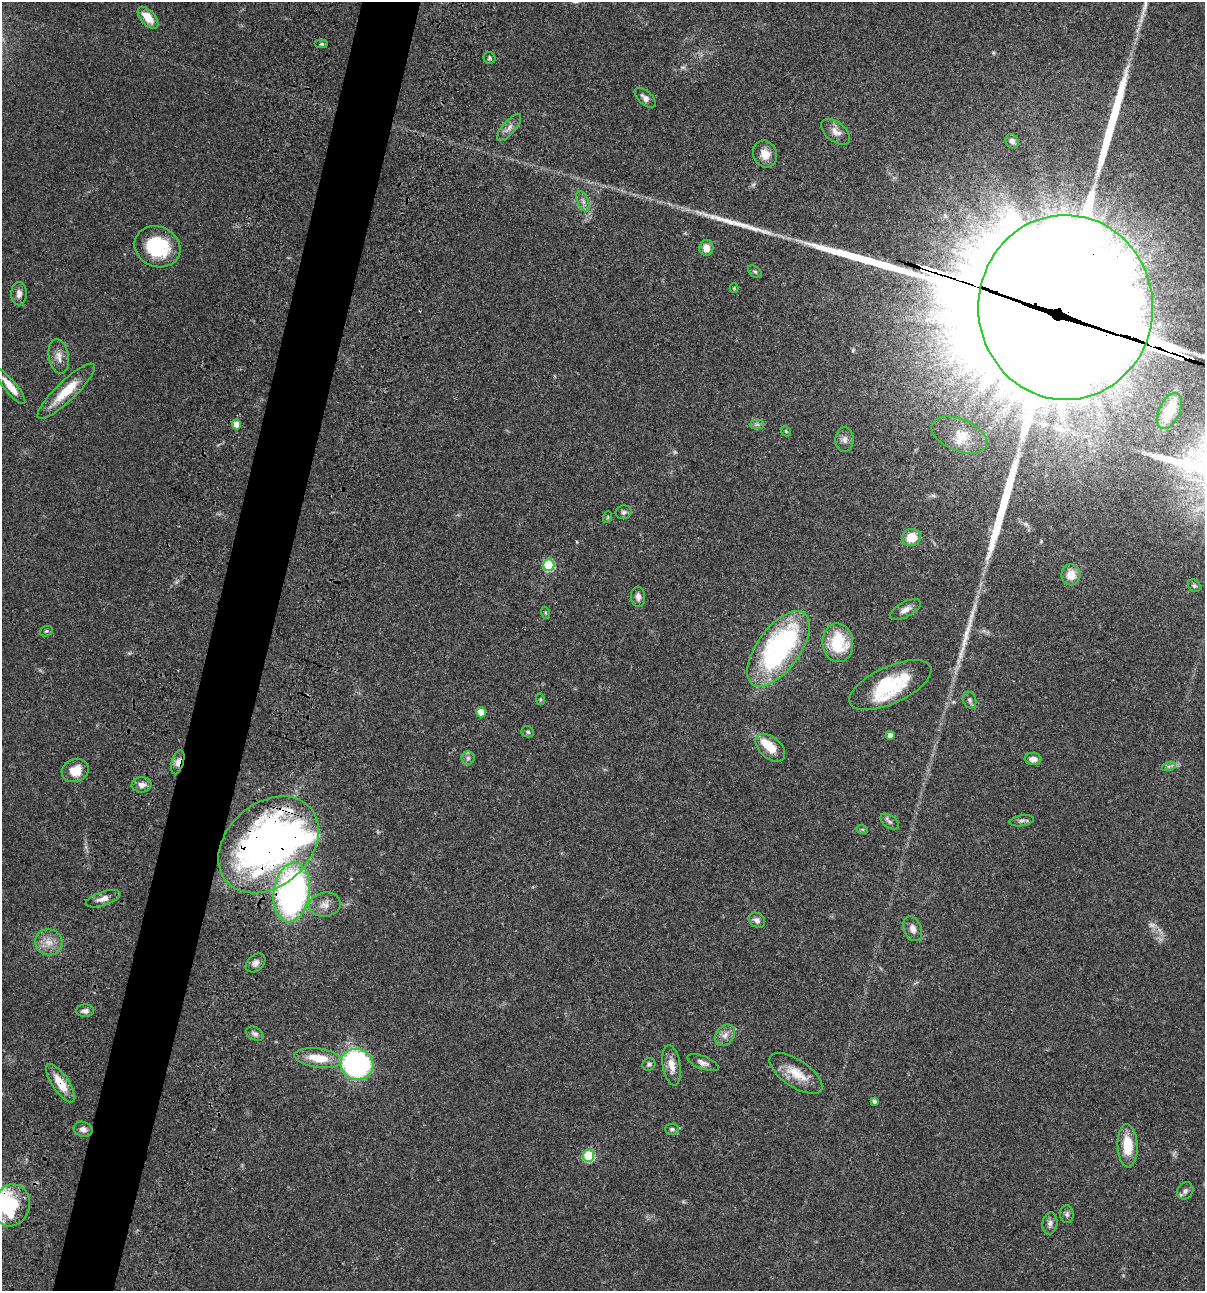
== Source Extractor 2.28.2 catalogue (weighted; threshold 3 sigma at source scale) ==
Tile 7 of 4 x 4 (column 3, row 2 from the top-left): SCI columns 2641-3843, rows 2697-3985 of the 5405 x 5390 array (HDU 1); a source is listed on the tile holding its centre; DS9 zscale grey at full resolution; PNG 1207 x 1293 px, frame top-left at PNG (2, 2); each listed source drawn as its Kron ellipse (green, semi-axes under 4 px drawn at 4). Shown black and unused: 5% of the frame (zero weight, under 3 of 4 exposures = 9% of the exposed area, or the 3 px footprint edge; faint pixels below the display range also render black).
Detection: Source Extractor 2.28.2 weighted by HDU 2 'WHT'; one run over the whole footprint, this tile lists its part. Background 0.0462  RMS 0.0055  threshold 0.0249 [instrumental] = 3 sigma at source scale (4.5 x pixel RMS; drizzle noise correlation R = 1.50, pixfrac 1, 0.05/0.05 arcsec/px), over >= 5 px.
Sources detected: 98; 3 too faint to see at this stretch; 5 inside a brighter object's white glare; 1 cosmic-ray / hot-pixel residue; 6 long thin detections or spike segments (spike, bleed or trail) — neither listed nor drawn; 4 inside a brighter listed object's ellipse — not listed separately; the other 79 listed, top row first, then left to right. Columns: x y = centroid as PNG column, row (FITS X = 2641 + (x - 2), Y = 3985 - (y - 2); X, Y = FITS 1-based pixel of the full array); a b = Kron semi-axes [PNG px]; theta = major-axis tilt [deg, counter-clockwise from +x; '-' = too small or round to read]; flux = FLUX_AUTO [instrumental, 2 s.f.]
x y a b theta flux
148 18 13 7 -48 8.2
322 44 7 3 0 0.73
489 58 6 5 - 0.85
645 98 12 7 -41 2.6
509 128 17 6 49 3
836 132 17 9 -39 4.3
1012 141 7 6 - 2.2
765 154 14 11 -68 5.8
583 201 11 5 -65 2
157 247 23 20 -24 31
706 248 8 7 - 4.6
755 272 8 5 -38 1
734 288 4 4 - 0.51
19 294 11 7 90 3.3
1066 307 92 87 -89 37000
59 356 17 10 -80 4.5
10 386 22 6 -51 7.7
66 391 38 10 44 15
1170 411 19 10 66 8.7
237 424 5 4 - 6.8
757 424 7 4 0 1.2
786 431 5 4 - 0.73
959 435 29 16 -22 11
845 440 12 9 -88 2.5
624 512 8 6 9 1.4
608 517 6 3 71 0.62
911 537 9 8 - 9.9
549 565 6 5 - 36
1071 575 10 9 - 7.2
1194 586 7 5 -42 0.97
638 597 10 7 -85 2.5
905 609 17 7 30 3.6
546 613 6 4 -70 0.62
46 631 7 5 20 0.8
838 643 19 15 -85 26
778 649 44 21 54 100
890 685 44 18 24 31
540 699 6 4 -79 0.64
970 700 8 6 -70 1.5
481 712 5 5 - 7.5
528 732 6 5 - 1
890 735 4 4 - 2.5
770 748 17 10 -41 9.5
468 758 6 6 - 1.4
1033 759 8 6 -6 3.2
178 762 12 6 74 3.3
1169 766 7 4 19 1.2
75 770 14 11 23 9.3
142 785 10 7 2 3.3
1022 821 12 5 10 1.5
890 822 10 6 -36 1.6
862 829 6 4 -19 0.74
268 845 56 41 42 270
292 892 30 18 82 180
103 899 18 7 18 3.7
325 904 16 12 8 4.7
757 920 9 7 -35 2.3
913 929 13 9 -69 3.6
49 942 14 13 - 6.3
255 963 11 8 41 2.5
85 1011 9 6 2 2
255 1034 9 6 -30 1.7
725 1035 12 8 51 3.5
318 1058 24 9 -8 12
703 1063 16 6 -21 2.6
357 1064 16 15 - 120
649 1064 6 6 - 1.2
672 1065 20 8 -80 6.1
796 1073 30 13 -34 11
60 1083 22 8 -56 9.8
874 1101 4 4 - 1.3
83 1129 9 7 -18 2.3
672 1129 7 5 -3 1.3
1128 1146 21 10 -88 14
589 1156 6 5 - 37
1185 1191 9 7 55 2.1
11 1205 21 18 73 33
1067 1214 9 7 -85 1.5
1050 1223 11 7 81 2.3
Overlapping masked pixels (flux is a lower limit): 6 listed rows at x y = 1066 307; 178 762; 268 845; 292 892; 60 1083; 11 1205
Isophote crosses this tile's border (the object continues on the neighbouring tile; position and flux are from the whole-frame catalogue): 1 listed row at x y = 11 1205